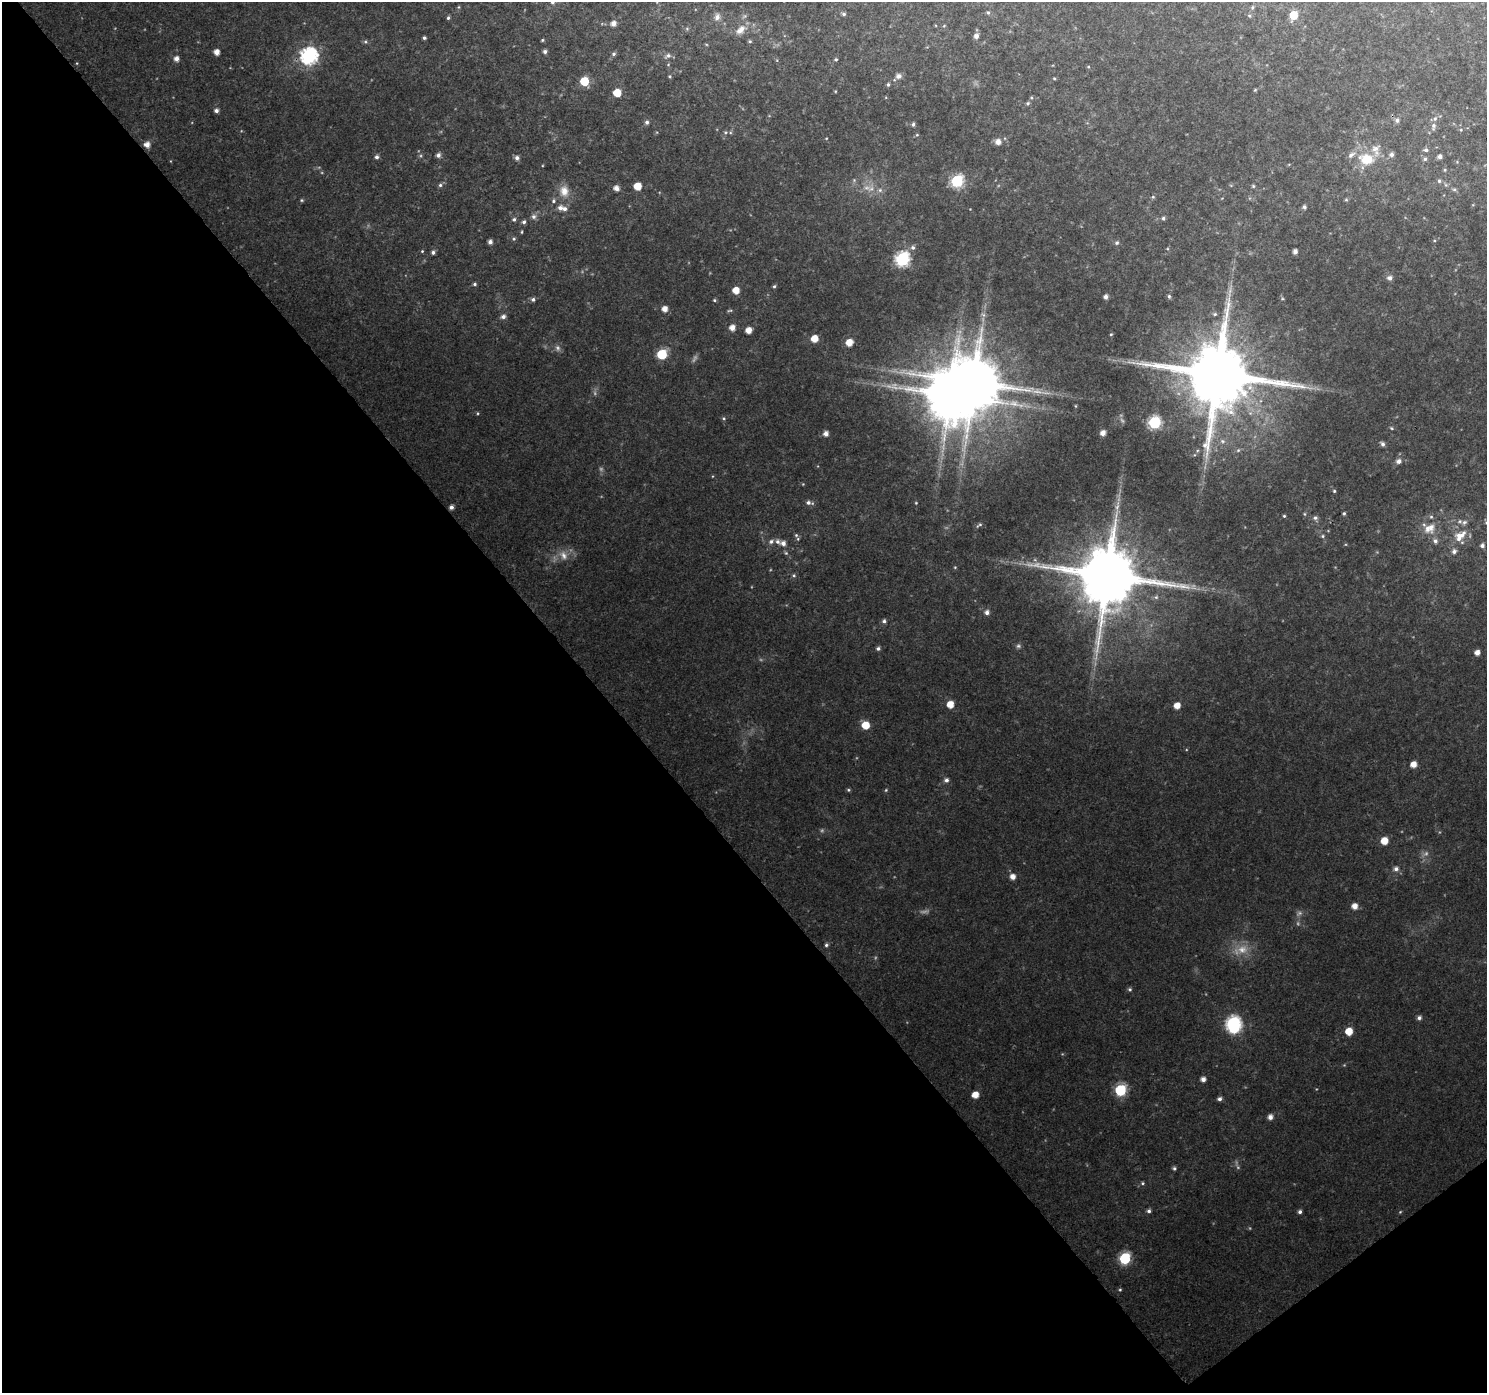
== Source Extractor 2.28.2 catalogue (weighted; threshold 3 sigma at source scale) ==
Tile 14 of 4 x 4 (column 2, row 4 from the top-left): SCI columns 1533-3017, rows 175-1565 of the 6040 x 5978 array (HDU 1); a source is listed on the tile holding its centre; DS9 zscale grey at full resolution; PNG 1489 x 1395 px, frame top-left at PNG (2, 2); no overlay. Shown black and unused: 42% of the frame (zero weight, under 3 of 4 exposures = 5% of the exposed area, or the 3 px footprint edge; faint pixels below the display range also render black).
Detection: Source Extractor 2.28.2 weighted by HDU 2 'WHT'; one run over the whole footprint, this tile lists its part. Background 0.0414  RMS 0.0039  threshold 0.0175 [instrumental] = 3 sigma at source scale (4.5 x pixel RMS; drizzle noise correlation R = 1.50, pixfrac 1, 0.0396/0.0396 arcsec/px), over >= 5 px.
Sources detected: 195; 16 too faint to see at this stretch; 1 inside a brighter object's white glare — not listed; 10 inside a brighter listed object's ellipse — not listed separately; the other 168 listed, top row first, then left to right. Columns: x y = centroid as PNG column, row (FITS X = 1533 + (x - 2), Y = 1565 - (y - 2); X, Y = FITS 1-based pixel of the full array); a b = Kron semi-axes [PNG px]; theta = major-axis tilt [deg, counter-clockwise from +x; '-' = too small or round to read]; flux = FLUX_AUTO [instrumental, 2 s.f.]
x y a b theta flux
552 2 5 5 - 0.97
459 7 5 3 - 0.39
1252 7 6 5 - 0.69
988 12 5 4 - 0.64
844 14 5 4 - 0.85
1293 15 6 5 - 9.9
1249 16 5 4 - 0.54
717 17 9 7 74 2
448 18 4 3 - 0.66
613 23 5 5 - 2.4
687 29 6 4 -19 0.52
741 30 15 8 40 3.5
976 36 6 5 - 1.6
424 38 3 3 - 0.75
542 40 4 3 - 0.44
750 41 5 4 - 0.53
365 42 6 5 - 0.69
545 51 4 4 - 1.1
216 52 5 5 - 3.1
613 54 5 5 - 0.86
309 56 7 7 - 120
668 56 10 6 31 1.4
176 59 5 5 - 2.1
836 59 4 4 - 0.58
670 76 4 4 - 0.47
899 76 7 6 - 2
1054 78 4 4 - 0.41
584 81 6 5 - 14
888 84 5 4 - 0.68
1255 90 4 4 - 0.41
617 93 5 5 - 9.6
1028 103 5 5 - 0.73
216 110 5 5 - 1.5
1397 120 6 6 - 1.4
647 122 5 5 - 1.1
913 124 5 5 - 0.9
1433 126 12 6 81 1.6
1461 130 5 4 - 0.39
725 132 6 5 - 0.65
917 135 5 4 - 0.49
998 142 7 7 - 2.4
147 145 6 6 - 2.7
1426 150 5 4 - 1
1391 154 6 5 - 1.3
438 155 6 5 - 1.5
377 157 5 5 - 1.2
1440 157 4 4 - 1.5
517 158 6 5 - 1.5
1366 159 18 14 -8 10
1425 159 5 5 - 0.84
1445 170 5 4 - 0.45
854 180 5 5 - 0.58
957 181 7 6 - 49
1439 181 6 5 - 0.73
440 185 5 5 - 0.87
637 186 5 5 - 7.8
1253 186 5 5 - 0.51
616 188 5 5 - 2.5
867 188 12 7 -7 2.9
1454 189 6 5 - 0.69
880 190 6 6 - 1.2
564 191 17 13 -85 5.2
1153 197 5 5 - 0.55
302 200 5 4 - 0.48
1346 200 6 4 0 0.45
553 201 6 5 - 0.91
1304 207 4 4 - 1
560 208 8 7 - 2.1
533 217 7 7 - 1.5
1163 218 5 4 - 0.78
514 219 5 5 - 0.91
524 222 5 5 - 0.98
522 232 5 3 - 0.39
514 239 5 5 - 0.61
490 242 4 4 - 1.7
1117 243 6 6 - 0.85
913 247 6 6 - 1.1
422 251 4 4 - 0.41
433 252 5 5 - 1.1
1295 252 4 4 - 1.7
902 259 7 7 - 72
1390 278 6 6 - 1.8
475 284 5 4 - 0.76
774 286 5 4 - 0.64
736 290 5 5 - 5.1
1169 296 5 4 - 0.58
1106 297 4 4 - 1.5
533 299 6 5 - 1.2
714 300 4 4 - 0.52
665 309 5 5 - 3.2
730 310 8 3 2 0.55
1215 314 6 5 - 0.61
983 315 7 5 -44 1.1
503 317 6 5 - 1.5
732 328 6 5 - 3.1
748 330 5 5 - 4
1111 334 4 3 - 0.37
814 338 6 5 - 5.8
849 342 6 5 - 5.8
662 354 6 6 - 24
1218 375 19 18 - 5100
974 383 15 13 -65 2800
1076 406 5 3 - 0.35
724 418 5 4 - 0.56
1154 422 7 6 - 51
1391 428 6 4 -24 0.53
1103 433 6 5 - 2.1
826 434 5 5 - 2.3
1222 441 8 6 -16 1.6
1382 444 6 4 -51 1.2
1238 450 6 5 - 0.78
1398 461 6 6 - 1.7
1334 491 4 4 - 0.51
808 502 8 6 0 1.5
916 503 4 4 - 0.41
451 507 4 4 - 1.6
1344 513 5 4 - 0.59
1304 514 6 4 -89 0.5
1284 516 4 4 - 0.48
1315 518 6 6 - 1.1
1486 523 6 4 0 0.59
979 525 10 4 35 0.75
1431 527 19 10 86 4.8
796 535 6 6 - 0.83
1323 536 5 5 - 0.6
1460 536 20 12 38 7.1
771 541 8 6 32 1.3
783 543 6 6 - 2
1482 545 6 6 - 1.2
1454 551 6 6 - 1.5
786 553 6 5 - 0.69
563 555 15 11 -60 4.1
955 567 5 4 - 0.39
794 575 6 5 - 0.71
1108 576 18 17 - 3900
987 612 6 5 - 1.7
884 621 6 5 - 1.1
1018 646 7 6 - 0.9
878 648 5 5 - 0.98
1477 653 4 4 - 2.5
950 704 6 5 - 5.7
1177 706 5 5 - 4.1
865 725 6 6 - 8.1
1413 764 5 5 - 4.2
946 780 5 5 - 1.4
848 790 5 4 - 0.59
886 790 5 4 - 0.47
1384 841 5 5 - 6.5
1396 869 7 6 - 1.5
1013 877 6 5 - 2.8
1354 906 5 5 - 3.7
826 945 5 4 - 0.77
1130 989 5 5 - 0.69
1419 1018 5 5 - 1.2
1233 1025 9 7 -81 87
1349 1031 5 5 - 7
1203 1079 5 4 - 2
1120 1090 6 6 - 38
975 1095 5 5 - 5
1219 1099 5 5 - 1.2
1270 1117 5 5 - 2.2
1174 1168 5 5 - 0.76
1143 1183 5 4 - 0.58
1149 1211 5 5 - 1
1300 1212 5 4 - 1.1
1400 1212 4 3 - 0.38
1125 1258 7 6 - 36
1120 1290 5 4 - 0.48
Isophote crosses this tile's border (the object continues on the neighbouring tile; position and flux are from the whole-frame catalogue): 2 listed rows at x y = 552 2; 1486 523